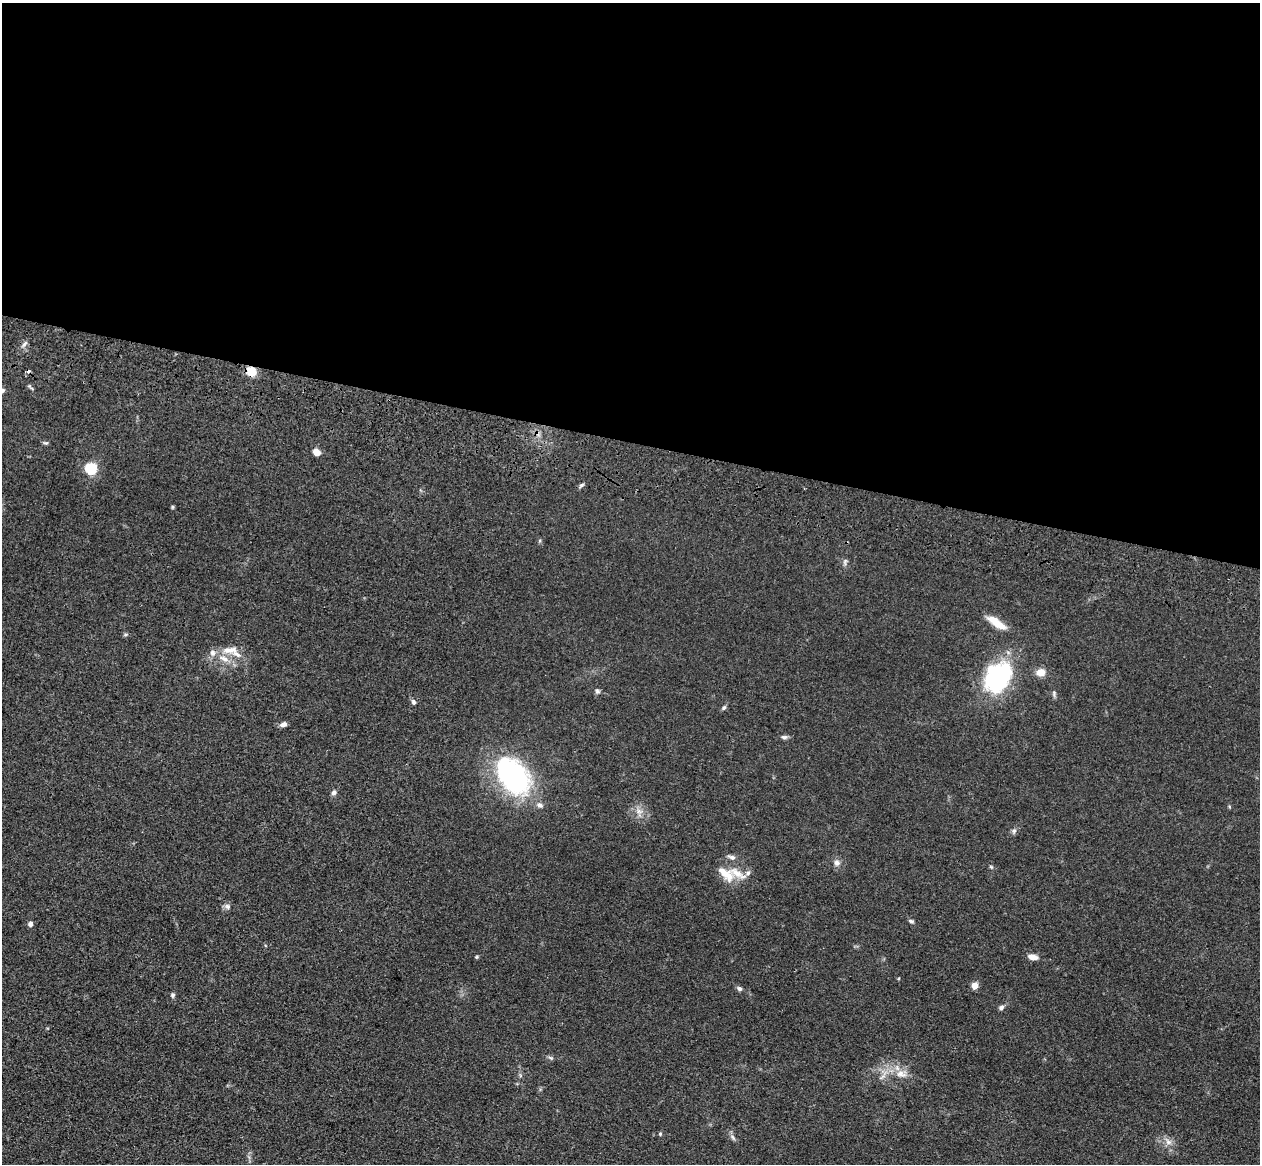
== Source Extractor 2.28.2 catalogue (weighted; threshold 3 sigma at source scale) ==
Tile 3 of 4 x 4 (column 3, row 1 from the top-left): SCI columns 2555-3812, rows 3846-5007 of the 5108 x 5248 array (HDU 1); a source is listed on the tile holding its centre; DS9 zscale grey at full resolution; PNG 1262 x 1166 px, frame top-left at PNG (2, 3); no overlay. Shown black and unused: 38% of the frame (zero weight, under 3 of 4 exposures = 6% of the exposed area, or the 3 px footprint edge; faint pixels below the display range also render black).
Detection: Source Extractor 2.28.2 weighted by HDU 2 'WHT'; one run over the whole footprint, this tile lists its part. Background 0.0613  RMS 0.0074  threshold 0.0333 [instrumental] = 3 sigma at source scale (4.5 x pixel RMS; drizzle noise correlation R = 1.50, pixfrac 1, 0.05/0.05 arcsec/px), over >= 5 px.
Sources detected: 48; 1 cosmic-ray / hot-pixel residue — not listed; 4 inside a brighter listed object's ellipse — not listed separately; the other 43 listed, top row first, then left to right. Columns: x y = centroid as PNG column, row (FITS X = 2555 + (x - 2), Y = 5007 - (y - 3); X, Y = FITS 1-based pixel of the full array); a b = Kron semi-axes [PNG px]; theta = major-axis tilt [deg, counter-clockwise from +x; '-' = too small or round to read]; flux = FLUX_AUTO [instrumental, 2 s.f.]
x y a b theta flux
24 344 9 4 42 1.8
251 371 5 5 - 25
30 387 13 3 -48 1.1
2 390 6 5 - 1.7
46 443 7 4 -6 1.1
317 452 7 6 - 6
91 469 5 5 - 86
581 485 7 4 28 1.4
172 507 6 3 -90 0.81
845 562 10 4 -86 1.7
997 623 26 8 -35 12
230 650 23 9 4 8.6
1041 672 10 8 9 6.5
998 677 34 24 58 84
597 691 6 6 - 1.5
1054 693 8 5 -89 1.5
413 702 8 6 -73 1.8
724 708 6 5 - 1.3
283 724 8 5 19 2.9
784 737 9 5 -6 1.8
513 776 37 24 -52 140
334 792 7 5 45 2
540 805 9 7 -29 3
639 811 9 6 -12 3.5
1014 831 7 5 68 1.8
732 857 11 6 -17 2.7
837 863 8 8 - 3.1
748 873 8 5 63 2
725 874 24 11 -39 13
227 906 8 7 - 2.3
911 921 7 4 -22 1.4
30 924 5 5 - 2.7
476 957 5 3 - 0.78
1033 957 9 6 -10 5.6
975 986 4 4 - 14
739 989 7 5 -41 1.8
173 995 7 5 78 1.4
1001 1007 7 5 37 1.9
551 1058 8 4 -31 1.2
901 1074 16 9 -11 7.6
660 1134 5 4 - 0.81
733 1137 8 5 -69 1.8
1168 1142 10 7 -34 4
Overlapping masked pixels (flux is a lower limit): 1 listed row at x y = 251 371
Isophote crosses this tile's border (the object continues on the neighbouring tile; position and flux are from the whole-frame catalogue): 1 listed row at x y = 2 390